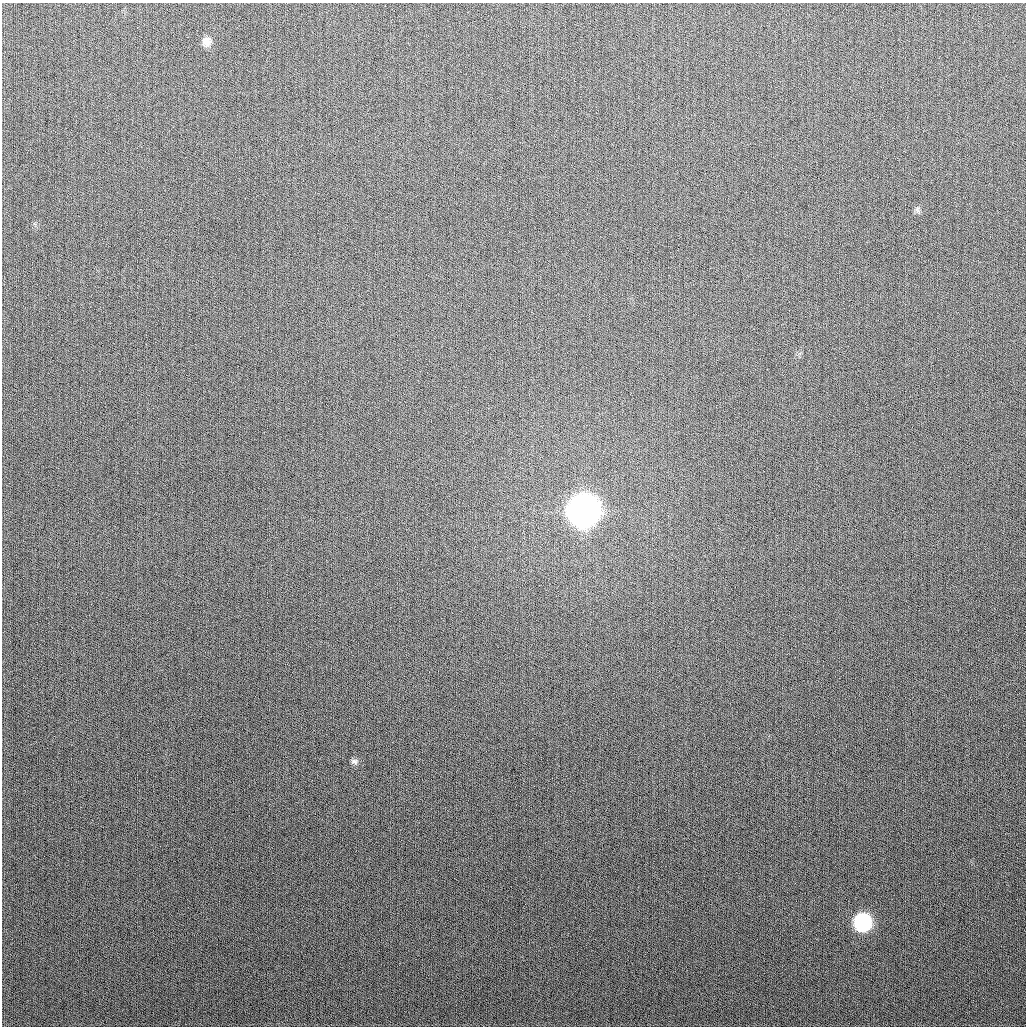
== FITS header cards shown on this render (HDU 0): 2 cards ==
NAXIS1  =                 1024
NAXIS2  =                 1024

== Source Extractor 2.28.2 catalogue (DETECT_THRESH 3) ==
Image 1024 x 1024 px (HDU 0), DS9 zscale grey, 1 PNG px = 1 image px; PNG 1028 x 1028 px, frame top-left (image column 1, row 1024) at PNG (2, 3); no overlay
Background 267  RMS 11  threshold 32.7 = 3 sigma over >= 5 px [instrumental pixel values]
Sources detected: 5; all 5 listed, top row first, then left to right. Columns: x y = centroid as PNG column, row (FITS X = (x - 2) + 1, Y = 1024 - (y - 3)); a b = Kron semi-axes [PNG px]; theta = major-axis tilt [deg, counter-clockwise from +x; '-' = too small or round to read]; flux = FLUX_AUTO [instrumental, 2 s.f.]
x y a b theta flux
206 41 10 10 - 5.7e+03
917 209 10 4 -84 1.7e+03
583 511 14 13 - 1.5e+06
354 761 10 6 -16 2.4e+03
862 922 11 11 - 1.0e+05